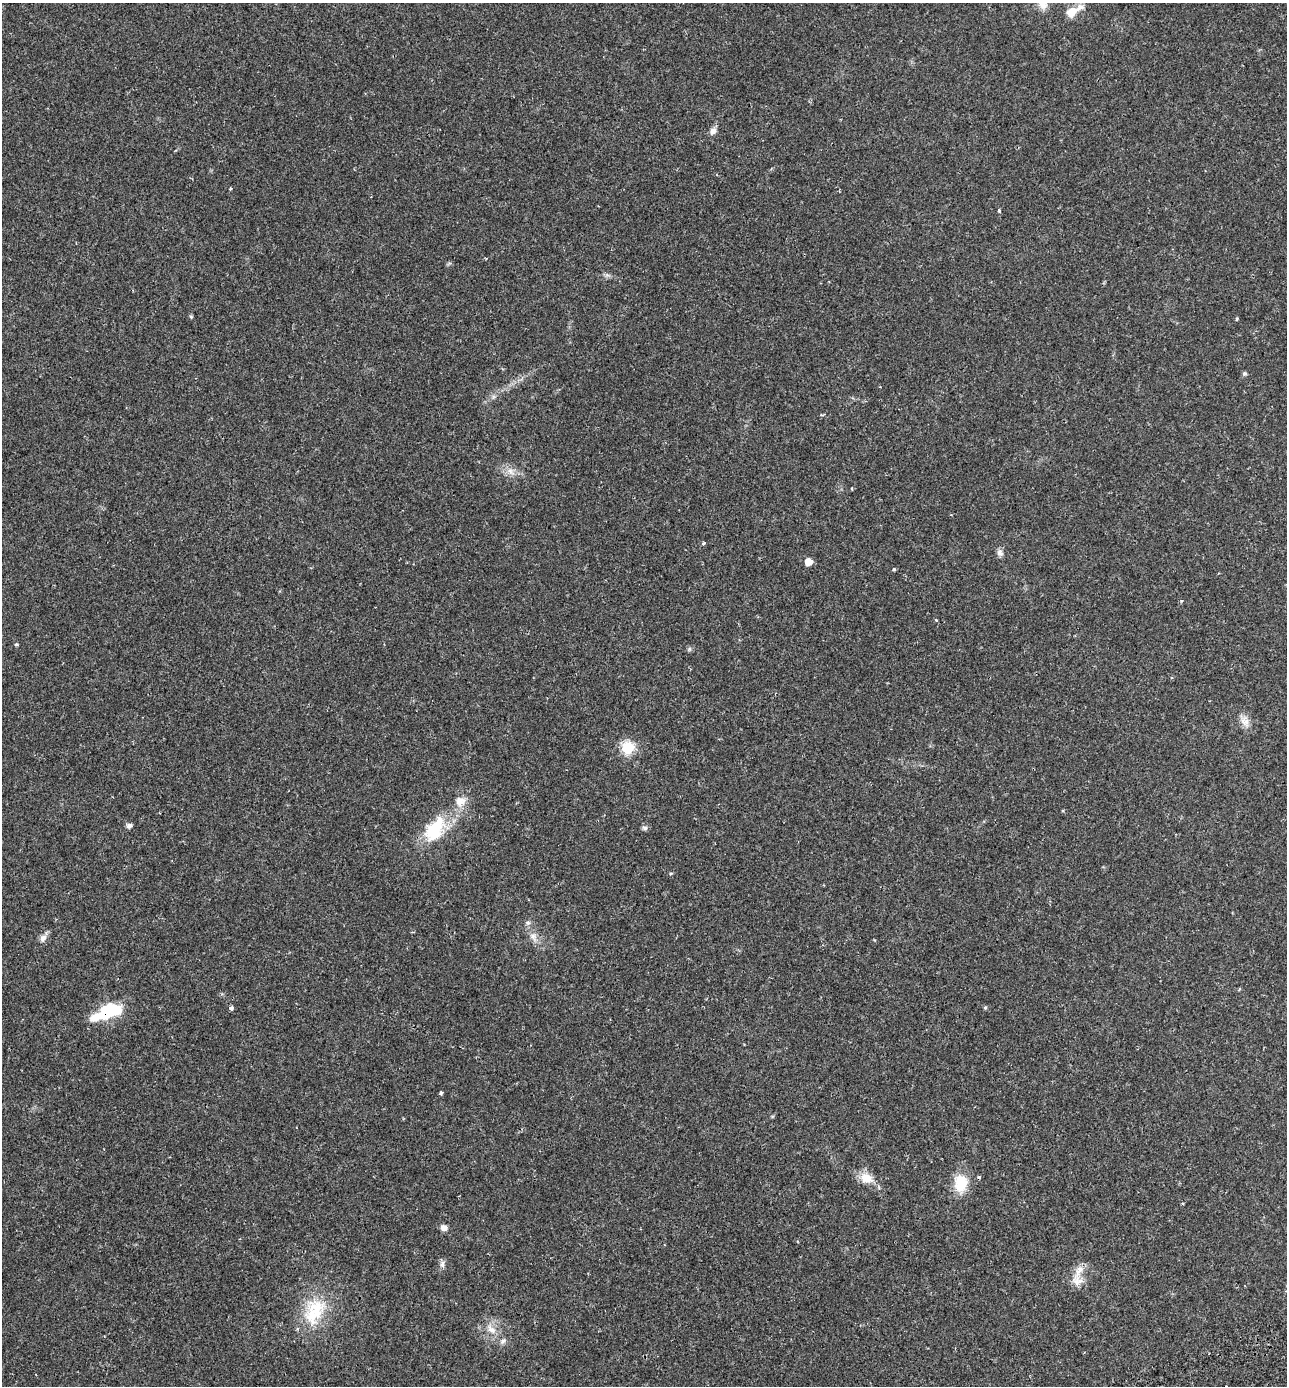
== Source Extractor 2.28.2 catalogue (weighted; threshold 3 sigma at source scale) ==
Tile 6 of 4 x 4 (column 2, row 2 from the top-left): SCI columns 1502-2786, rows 2829-4212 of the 5518 x 5659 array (HDU 1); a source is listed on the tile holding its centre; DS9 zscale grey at full resolution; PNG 1289 x 1388 px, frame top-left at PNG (2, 3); no overlay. Shown black and unused: <1% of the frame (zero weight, under 2 of 3 exposures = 5% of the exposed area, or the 3 px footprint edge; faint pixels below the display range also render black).
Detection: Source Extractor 2.28.2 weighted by HDU 2 'WHT'; one run over the whole footprint, this tile lists its part. Background 0.0301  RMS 0.0029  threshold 0.0129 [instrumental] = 3 sigma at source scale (4.5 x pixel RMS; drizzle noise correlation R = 1.50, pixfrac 1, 0.0396/0.0396 arcsec/px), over >= 5 px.
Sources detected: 43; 1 cosmic-ray / hot-pixel residue — not listed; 3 inside a brighter listed object's ellipse — not listed separately; the other 39 listed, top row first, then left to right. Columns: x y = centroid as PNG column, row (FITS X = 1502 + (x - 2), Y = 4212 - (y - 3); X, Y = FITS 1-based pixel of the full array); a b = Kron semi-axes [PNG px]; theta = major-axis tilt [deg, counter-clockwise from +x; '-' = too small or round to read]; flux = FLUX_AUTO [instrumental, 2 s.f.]
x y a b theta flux
1043 5 13 12 - 2.6
1071 12 18 12 32 3.8
713 131 9 7 52 1.4
230 189 3 3 - 0.54
999 211 4 3 - 0.52
191 317 5 5 - 0.34
1236 319 3 3 - 0.63
1244 373 6 6 - 0.49
511 472 12 7 -42 1.9
704 543 4 4 - 0.52
1000 553 10 8 -71 1.1
808 562 6 6 - 3.2
894 569 5 4 - 0.3
1182 601 4 3 - 0.38
936 620 4 3 - 0.31
16 644 5 3 - 0.29
689 649 6 4 72 0.41
1245 722 16 11 -64 2.3
628 748 6 6 - 28
460 801 15 14 - 3.3
129 825 6 6 - 1
645 828 8 6 -1 0.68
435 830 37 21 56 13
671 873 5 3 - 0.28
528 923 7 6 - 0.68
533 937 14 9 -55 2.2
43 938 11 8 63 1.4
231 1008 4 3 - 1.2
985 1008 5 4 - 0.38
110 1011 18 11 19 21
441 1093 5 4 - 0.49
866 1178 18 14 -21 4.1
961 1183 21 15 -89 7.8
444 1228 8 7 - 1.3
442 1264 10 6 61 1
1079 1271 24 9 59 3.1
314 1311 43 27 65 14
491 1329 16 9 -39 2.9
503 1341 10 6 39 0.93
Overlapping masked pixels (flux is a lower limit): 1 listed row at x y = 110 1011
Isophote crosses this tile's border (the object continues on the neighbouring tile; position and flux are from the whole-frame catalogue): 1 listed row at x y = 1043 5